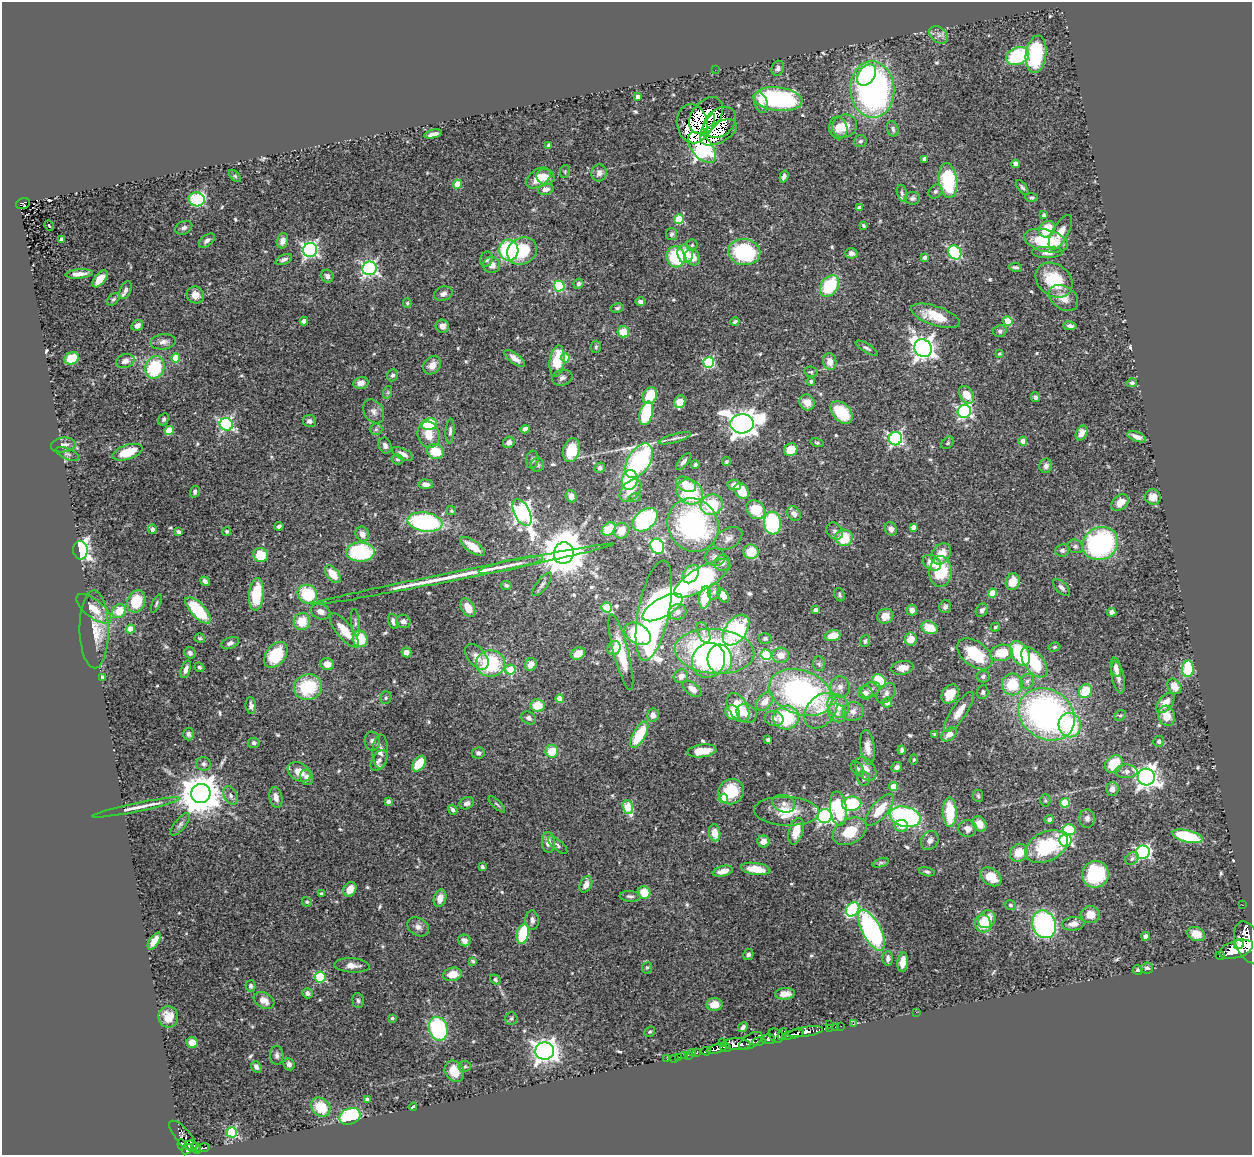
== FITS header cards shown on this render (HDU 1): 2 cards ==
NAXIS1  =                 1250
NAXIS2  =                 1153

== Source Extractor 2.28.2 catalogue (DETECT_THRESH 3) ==
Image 1250 x 1153 px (HDU 1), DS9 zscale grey, 1 PNG px = 1 image px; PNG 1254 x 1157 px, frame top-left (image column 1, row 1153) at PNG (2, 2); each listed source drawn as its Kron ellipse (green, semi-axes under 4 px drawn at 4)
Background 0.616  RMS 0.032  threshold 0.0972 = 3 sigma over >= 5 px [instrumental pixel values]
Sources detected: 576; of the 576, the 500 brightest by FLUX_AUTO listed and drawn (76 fainter detections omitted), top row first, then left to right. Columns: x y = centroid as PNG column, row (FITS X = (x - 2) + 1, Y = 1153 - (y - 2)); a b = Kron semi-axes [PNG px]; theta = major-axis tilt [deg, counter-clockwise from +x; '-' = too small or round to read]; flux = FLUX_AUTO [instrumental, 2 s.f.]
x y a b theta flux
939 35 10 7 -36 11
1036 54 19 10 82 160
1018 56 12 8 22 140
778 68 7 6 - 5.8
715 70 2 2 - 34
867 75 11 8 53 190
872 90 28 22 -86 780
638 97 4 4 - 9.7
778 99 24 11 -6 270
761 102 10 6 -73 16
706 116 21 14 52 47
720 122 18 13 41 34
692 124 19 15 -79 70
844 126 13 11 28 31
707 127 14 4 64 44
838 128 11 9 -80 18
893 129 8 5 -73 5.8
719 132 20 10 27 89
433 134 9 4 13 11
861 141 6 6 - 4.8
549 146 4 4 - 14
702 148 18 10 -50 700
925 159 4 4 - 14
1015 164 4 4 - 12
565 171 6 4 80 3.3
599 173 8 7 - 10
235 176 7 4 -45 3.7
545 177 9 8 - 18
784 177 6 4 71 7.4
538 178 13 8 34 40
948 181 17 9 -83 170
457 184 4 4 - 46
1022 188 9 3 -51 4.4
546 189 8 5 14 12
935 191 8 6 44 6
902 193 8 5 -78 5.1
1032 197 6 4 -5 3.9
912 198 7 6 - 6
197 199 8 7 - 250
23 203 7 5 19 86
859 208 4 3 - 7.7
1044 215 4 4 - 5.7
679 219 5 5 - 100
863 225 4 3 - 3.4
49 226 5 3 - 36
184 228 9 6 25 7.2
1047 229 9 7 42 54
1060 232 19 8 61 30
671 234 6 5 - 5.7
62 240 4 4 - 12
207 241 9 5 39 8.6
282 241 8 5 73 12
1046 241 22 11 -14 120
692 245 6 5 - 3.9
310 250 7 7 - 540
509 250 10 9 - 200
522 251 15 13 34 100
744 252 16 13 -10 190
955 252 7 6 - 200
851 253 6 5 - 8.3
1047 253 16 6 0 12
685 254 9 7 -80 47
676 257 10 9 - 110
693 257 8 7 - 27
925 257 4 4 - 8.2
487 259 8 6 77 7.7
284 260 9 4 22 7.9
492 265 8 8 - 18
1015 267 7 4 -9 5.1
369 268 7 6 - 550
79 274 14 4 5 14
327 276 7 6 - 9.5
100 279 10 5 50 30
1054 280 20 15 -38 92
579 284 5 5 - 6.3
559 286 5 5 - 140
829 286 11 8 54 120
126 290 9 5 69 9.5
443 294 9 7 18 9.7
195 295 9 8 - 18
1063 298 16 11 -34 26
113 299 7 5 44 5.2
640 301 5 3 - 7.7
407 303 5 4 - 3.4
617 308 7 4 11 3.9
935 316 25 9 -18 59
304 321 4 4 - 19
1008 321 5 4 - 52
735 322 4 3 - 3.9
137 325 6 5 - 13
442 326 7 6 - 15
1070 326 6 4 -9 6.8
1000 331 7 6 - 5.6
623 332 6 6 - 37
163 342 13 7 7 11
596 347 6 5 - 4.1
867 348 13 4 -31 5.3
923 348 9 8 - 1600
999 354 4 3 - 3.5
72 358 7 6 - 59
176 358 4 4 - 39
515 358 12 5 -36 14
565 358 4 4 - 40
125 361 9 7 20 13
557 361 15 7 83 72
830 362 8 6 -80 20
709 363 5 5 - 220
432 365 10 8 49 19
155 367 11 9 66 130
811 372 7 5 -9 4.1
392 375 6 5 - 4.7
562 378 10 7 17 8.3
811 381 4 4 - 4.5
361 383 8 6 12 14
1132 383 5 4 - 4.4
388 392 6 4 72 3.7
966 395 10 6 -56 33
650 396 9 6 62 62
1035 397 5 4 - 5.6
680 402 6 5 - 36
807 402 8 7 - 22
374 411 13 9 -59 13
964 411 7 6 - 420
842 412 13 8 -47 85
646 413 12 6 75 120
164 419 6 5 - 3.9
309 421 6 6 - 9.4
226 424 7 6 - 400
429 424 8 6 13 120
742 424 12 9 4 2800
376 429 6 6 - 5.2
525 429 4 4 - 22
169 430 4 4 - 54
450 431 12 4 86 7
1082 433 8 5 63 16
429 435 13 11 -74 33
1137 437 10 4 -21 13
675 438 17 4 16 7.8
896 439 7 6 - 420
1023 441 4 4 - 22
509 442 6 5 - 8.9
817 443 7 4 -13 3.4
948 443 7 5 43 3.6
63 445 12 7 8 14
385 445 8 6 -69 7.6
571 450 12 8 74 62
791 450 7 6 - 41
435 451 9 7 -23 52
128 452 16 7 19 58
67 454 12 5 -23 6.5
402 454 11 5 -25 13
398 459 6 5 - 4.2
532 460 9 6 82 6
639 461 19 11 59 350
683 462 10 4 50 8.6
726 462 4 4 - 3.4
537 465 6 6 - 5.4
695 465 4 3 - 3.5
1046 466 7 6 - 8.8
600 468 5 5 - 6.4
630 480 10 8 81 130
426 484 7 4 -3 12
686 484 10 6 -28 24
734 485 7 5 -10 17
631 490 13 8 47 27
742 491 8 6 -50 50
195 492 6 4 73 5.6
690 492 14 11 -37 140
571 496 6 5 - 14
635 497 6 4 19 3.2
1153 497 8 7 - 22
1120 503 10 6 41 22
712 505 11 10 - 91
756 510 10 8 -44 60
451 511 4 4 - 3.3
522 513 14 8 -63 790
794 514 8 6 -44 12
645 520 14 9 40 240
425 522 17 9 -8 300
772 523 11 8 -83 190
693 525 27 25 -60 380
279 526 4 4 - 6.4
913 527 4 4 - 9.9
152 529 4 4 - 7
609 529 8 5 42 49
891 529 7 6 - 9.1
227 531 4 4 - 3.6
621 531 8 7 - 32
835 531 9 7 -49 7.5
179 532 4 3 - 4.8
362 534 7 6 - 15
728 538 15 10 32 14
844 538 8 8 - 63
1100 544 18 16 30 340
473 546 14 6 -34 38
657 546 8 6 -58 320
1075 546 8 6 -23 6.1
80 550 9 7 -85 520
1062 550 7 6 - 6.6
360 552 14 9 2 180
751 552 7 7 - 45
564 553 11 9 75 8100
941 554 11 9 52 34
261 555 7 7 - 53
715 557 10 8 -4 11
722 563 8 7 - 11
932 563 10 7 -30 26
511 565 33 5 13 31
940 571 15 11 86 94
333 574 10 6 -51 42
463 574 154 4 11 120
691 574 10 7 54 57
702 578 32 11 31 410
205 581 5 4 - 8.6
1013 582 8 7 - 37
542 584 14 5 52 7.4
506 585 5 4 - 4.6
1062 588 11 5 -45 6.9
714 592 8 6 74 6.7
992 593 4 4 - 54
256 594 16 7 84 100
307 594 10 9 - 110
840 595 7 5 -62 4.6
723 596 7 5 -58 23
705 597 11 5 83 67
136 601 11 9 68 67
156 604 10 4 67 4
607 607 5 5 - 94
663 607 22 9 30 300
945 607 6 6 - 6.2
468 608 10 6 -60 28
94 609 21 9 -38 34
198 610 17 7 -47 120
816 610 4 4 - 12
912 610 5 5 - 14
982 610 7 5 55 7.3
119 611 7 6 - 41
320 611 10 7 -20 14
654 611 51 15 79 1200
678 612 9 8 - 14
1112 612 4 4 - 7.4
885 616 8 7 - 24
302 621 8 8 - 45
393 621 8 5 -72 8.7
403 621 7 6 - 9.8
355 623 14 3 -84 4.7
995 627 5 4 - 3.6
929 628 8 6 -20 55
94 629 39 14 -89 52
130 629 4 4 - 30
344 630 21 8 -51 42
736 630 17 10 54 230
704 632 11 5 -67 8
638 634 14 10 -33 200
833 636 8 5 18 33
200 638 5 4 - 3.2
765 638 6 5 - 4.6
360 639 8 7 - 72
911 639 6 6 - 32
865 641 6 5 - 4.7
230 643 9 5 22 6.1
1054 647 6 4 16 3.3
614 648 7 6 - 23
714 651 40 22 -5 540
406 652 5 5 - 13
621 652 39 7 -75 75
190 653 6 5 - 5.7
1001 653 12 8 11 52
1020 653 13 8 -59 130
578 654 7 6 - 26
975 654 20 12 -37 120
276 655 14 9 53 85
766 655 5 5 - 140
781 655 8 7 - 22
477 657 15 9 -50 21
720 659 14 12 -85 89
708 660 18 16 63 110
1034 662 17 9 -52 100
327 664 7 6 - 20
491 664 14 13 - 140
531 664 6 5 - 18
819 664 7 6 - 4.9
199 667 5 4 - 4
1116 667 9 5 -78 9.3
902 668 11 7 10 22
186 669 9 4 73 9.6
1188 669 8 5 87 130
510 670 5 5 - 76
681 676 7 7 - 14
983 677 6 6 - 5.5
1118 677 16 6 -79 15
102 678 4 4 - 6.5
879 681 7 6 - 86
1027 681 8 6 58 7.9
1012 684 11 10 - 72
1174 686 8 6 -58 27
308 687 14 13 - 110
840 687 10 10 - 15
692 689 10 6 -36 17
871 690 10 7 30 9.9
1085 691 7 6 - 65
801 692 32 22 -20 520
983 692 7 5 83 6
865 693 7 7 - 12
886 693 11 7 49 12
950 694 10 7 57 32
386 698 6 5 - 4.3
560 699 4 4 - 38
765 702 11 7 53 23
887 703 5 5 - 9.7
1165 703 11 6 51 27
251 706 8 5 -84 8.9
537 706 7 6 - 47
838 706 12 10 -63 29
738 707 16 9 -60 71
821 711 20 14 51 44
853 711 11 9 20 14
732 712 7 7 - 42
959 712 23 7 55 30
747 713 10 9 - 19
837 713 10 8 -50 12
1047 714 29 24 -32 740
653 715 6 6 - 14
1120 715 6 5 - 3.6
1167 716 10 8 -75 34
529 718 8 6 -32 7.3
786 718 13 12 - 130
774 719 9 7 -12 9.6
1070 725 12 11 - 150
188 734 6 5 - 6.1
935 734 3 3 - 3.3
949 734 9 5 37 16
639 735 14 6 61 96
768 740 4 3 - 7.7
372 741 9 8 - 9.3
1159 741 5 5 - 5.6
254 743 6 5 - 5.1
867 747 17 7 -83 18
902 750 4 3 - 5.2
552 751 6 6 - 54
702 751 14 6 7 41
380 752 17 8 89 16
478 753 6 5 - 7
379 760 11 7 59 11
914 760 5 4 - 3.3
204 764 7 6 - 6.6
419 764 9 5 55 60
1114 764 10 8 49 68
897 767 5 5 - 6.6
857 769 8 5 -51 6
866 769 13 8 -52 16
1126 771 11 7 1 10
299 772 12 8 -29 27
307 777 7 6 - 14
1146 777 8 8 - 1500
864 778 7 6 - 6.5
893 786 4 4 - 33
1112 789 7 6 - 13
731 791 13 12 - 73
201 793 10 9 - 6900
231 795 10 6 -67 8.2
978 796 6 5 - 3.6
276 797 10 6 -79 13
723 799 4 4 - 65
1045 800 6 5 - 3.4
388 801 4 4 - 6.2
467 803 7 6 - 7.8
1065 803 5 4 - 89
497 804 11 3 -45 3.6
784 804 11 8 -19 12
852 804 9 7 8 150
136 807 45 3 12 28
628 807 7 5 -68 96
838 809 17 8 -84 130
453 810 5 4 - 6.1
880 810 20 8 49 49
786 811 32 14 -2 60
950 812 15 7 -89 85
825 816 7 7 - 600
905 817 16 10 -13 320
1087 818 9 8 - 8.1
1049 819 4 4 - 7.6
180 824 14 5 51 7.1
979 824 8 6 -50 27
901 826 7 6 - 24
968 829 9 8 - 14
1069 829 6 5 - 92
796 831 14 7 74 44
850 831 18 12 28 60
715 833 8 5 -81 26
1187 836 15 6 -14 140
930 840 10 8 54 9.7
1065 840 6 6 - 320
763 841 6 6 - 16
548 842 10 6 -86 17
558 845 12 5 -41 5.9
1046 847 22 14 26 150
1143 852 7 6 - 390
1019 853 9 8 - 41
1132 858 7 6 - 5.1
881 863 8 4 20 4.1
482 867 4 3 - 4.1
756 869 15 6 -9 34
723 871 10 5 14 18
927 872 8 4 -13 4.3
1095 874 13 13 - 160
991 877 12 8 -35 39
586 884 8 5 61 14
350 889 7 6 - 27
644 892 6 6 - 39
321 893 3 3 - 4
630 896 10 5 -6 6
440 898 9 6 74 19
307 902 5 4 - 4.7
1010 905 6 4 -16 3.4
1242 905 3 2 - 13
853 909 8 6 53 230
1090 915 9 8 - 30
987 919 9 8 - 49
532 920 9 6 -85 9.1
983 924 9 8 - 41
1044 924 14 11 -68 420
1073 924 11 6 5 16
418 927 11 8 -32 13
871 930 22 9 -62 410
523 934 10 6 76 120
1196 934 9 7 -21 28
1146 936 4 4 - 14
464 940 6 5 - 8
154 941 9 4 57 20
1248 942 22 12 -70 3800
1239 944 5 4 - 800
1236 949 17 8 17 3400
748 954 5 5 - 6.5
1220 956 4 3 - 83
888 958 7 5 87 7.4
473 961 4 3 - 3.5
903 962 9 5 85 25
352 965 18 7 -3 18
647 968 6 5 - 3.5
1147 968 6 5 - 6.8
1138 970 5 4 - 3.5
452 974 9 6 13 30
320 977 5 5 - 160
495 979 5 4 - 4.6
250 986 6 5 - 5.4
308 993 5 5 - 6.5
785 994 10 5 4 17
358 1000 7 5 -85 5.1
264 1001 11 7 -30 18
714 1005 8 6 -3 27
916 1012 2 2 - 16
168 1017 11 10 - 35
392 1018 4 3 - 4.4
511 1018 6 6 - 4.7
830 1024 3 2 - 46
853 1024 3 2 - 16
841 1026 2 2 - 7.4
743 1027 5 4 - 7.5
835 1027 2 2 - 5.8
829 1028 3 2 - 11
438 1029 12 9 -75 230
650 1032 6 4 41 3.6
805 1032 18 5 9 1200
782 1034 6 4 63 210
793 1034 11 4 13 920
776 1035 8 6 -42 500
768 1039 6 5 - 470
751 1041 13 6 31 890
759 1041 7 3 10 320
723 1042 3 2 - 14
192 1043 5 5 - 24
737 1044 13 6 -2 1700
725 1047 6 3 -27 390
717 1049 10 4 15 840
545 1051 9 8 - 1500
706 1051 4 3 - 200
693 1052 3 2 - 9.3
697 1052 3 3 - 82
277 1055 9 6 -88 7.9
689 1055 4 2 - 29
685 1056 3 2 - 11
679 1057 3 2 - 16
674 1058 2 2 - 3.5
667 1059 2 2 - 6.7
289 1064 6 5 - 9.9
465 1066 6 5 - 5
256 1067 6 4 -54 8
454 1071 11 9 -56 44
367 1099 4 3 - 6.6
321 1107 10 8 -45 56
413 1107 4 3 - 7.3
350 1116 11 8 24 180
232 1132 5 5 - 170
183 1136 19 7 -49 250
182 1144 5 4 - 160
189 1145 5 3 - 180
196 1148 6 4 -61 210
203 1148 7 4 6 130
187 1149 6 4 40 280
At the frame edge (FLAGS 8, measured only in part): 1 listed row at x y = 1248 942
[76 fainter detections neither listed nor drawn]